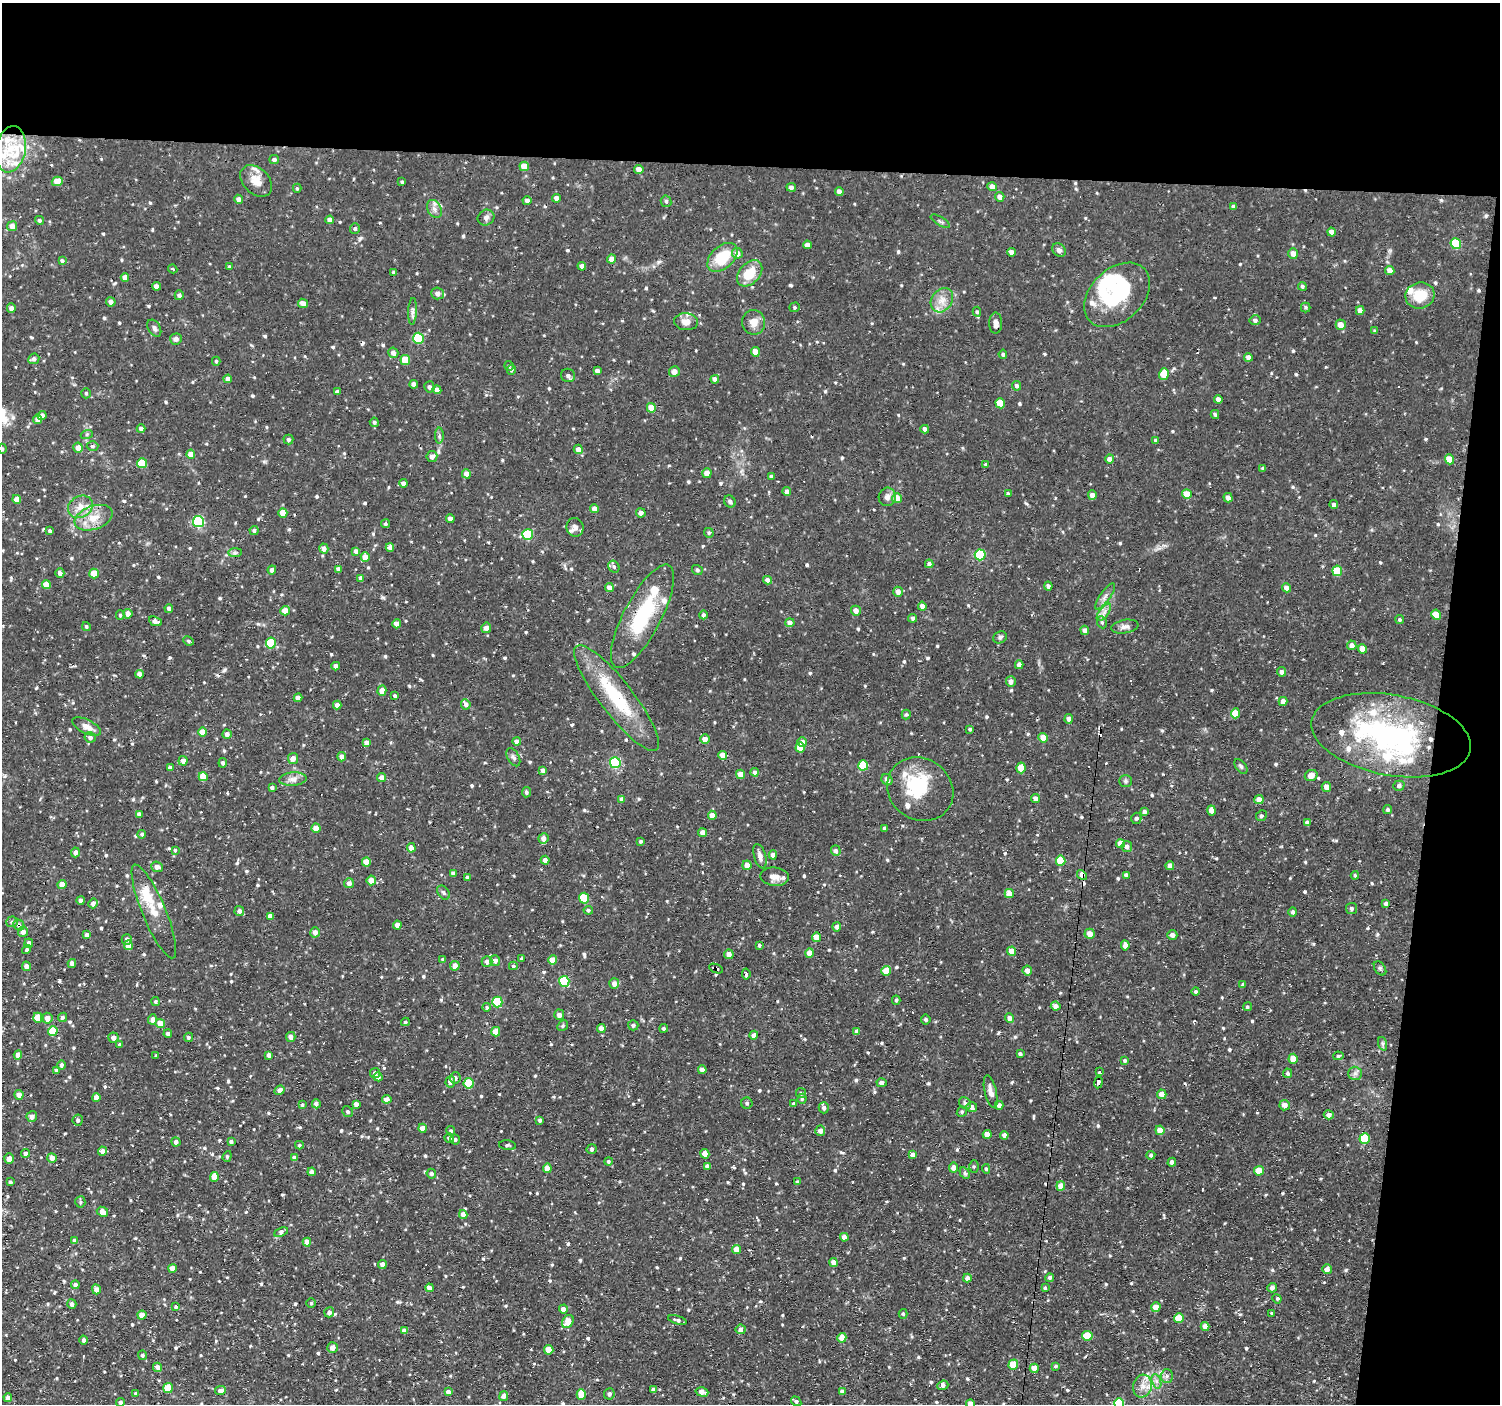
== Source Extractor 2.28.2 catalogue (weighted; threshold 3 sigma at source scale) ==
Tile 3 of 3 x 3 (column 3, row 1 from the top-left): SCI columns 2998-4495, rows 3017-4418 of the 4495 x 4522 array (HDU 1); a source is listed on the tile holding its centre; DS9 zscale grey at full resolution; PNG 1502 x 1406 px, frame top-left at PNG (2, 3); each listed source drawn as its Kron ellipse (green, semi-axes under 4 px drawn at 4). Shown black and unused: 16% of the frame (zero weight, under 2 of 3 exposures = <1% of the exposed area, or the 3 px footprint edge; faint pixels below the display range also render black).
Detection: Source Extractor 2.28.2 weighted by HDU 2 'WHT'; one run over the whole footprint, this tile lists its part. Background 0.0377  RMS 0.0038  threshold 0.0173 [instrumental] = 3 sigma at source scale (4.5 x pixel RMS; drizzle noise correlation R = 1.50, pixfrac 1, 0.05/0.05 arcsec/px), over >= 5 px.
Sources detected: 794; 6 inside a brighter object's white glare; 15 cosmic-ray / hot-pixel residue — neither listed nor drawn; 28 inside a brighter listed object's ellipse — not listed separately; of the other 745, all 500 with FLUX_AUTO >= 0.536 (the completeness limit of this list) listed and drawn (245 fainter detections not listed), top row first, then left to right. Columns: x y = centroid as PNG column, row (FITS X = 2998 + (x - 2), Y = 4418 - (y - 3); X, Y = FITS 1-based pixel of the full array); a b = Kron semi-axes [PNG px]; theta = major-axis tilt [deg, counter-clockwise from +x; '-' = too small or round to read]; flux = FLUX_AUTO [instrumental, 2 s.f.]
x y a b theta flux
11 149 23 15 79 12
274 160 5 4 - 0.85
524 166 5 4 - 5.3
639 169 5 4 - 2.9
57 181 5 4 - 4.8
256 181 18 12 -44 5
402 182 4 3 - 0.54
791 187 4 4 - 1.2
992 187 5 4 - 2.6
297 188 4 4 - 0.54
839 192 4 4 - 1.8
1000 197 5 4 - 1.8
556 198 4 4 - 2
238 199 4 4 - 1.7
527 201 4 4 - 1.7
666 201 6 5 - 0.88
1234 207 4 4 - 1
434 209 9 6 -61 1.6
486 218 8 7 - 1.3
39 220 4 4 - 0.73
330 220 4 4 - 2
940 221 11 3 -31 0.6
12 226 5 5 - 3
355 229 5 5 - 0.79
1331 232 4 4 - 2.3
1456 244 5 5 - 16
807 245 4 4 - 1.9
1059 250 7 6 - 1.3
1011 252 4 4 - 1.7
737 253 5 5 - 2.3
1293 254 5 4 - 2.6
722 257 17 11 43 13
612 259 4 4 - 2.6
62 261 4 4 - 0.88
229 266 4 3 - 0.56
582 266 4 4 - 1.7
173 269 5 3 - 0.58
1390 270 4 4 - 2.4
394 272 3 3 - 0.7
750 273 15 10 47 8.2
125 278 4 4 - 2.9
156 286 4 4 - 2.6
1302 286 4 4 - 0.65
438 293 6 6 - 2.2
179 295 5 4 - 1
1117 295 38 26 43 30
1420 296 14 13 - 8.6
942 300 13 10 55 3.7
111 302 5 4 - 1.7
303 303 5 4 - 2.3
794 307 5 5 - 0.63
1306 307 5 4 - 0.58
11 308 5 4 - 1.8
412 311 13 4 87 1.3
1360 311 4 4 - 2.2
977 312 5 4 - 0.61
1255 320 5 5 - 1
686 322 12 8 -5 2.8
754 322 12 11 - 3.4
996 323 10 6 89 1.9
1341 325 5 5 - 3.4
154 328 9 6 -58 1
1375 331 4 4 - 0.54
418 338 5 5 - 21
176 339 6 5 - 1.2
755 352 5 4 - 3.5
393 353 5 5 - 1.8
1003 354 4 4 - 0.74
1248 357 4 4 - 1.9
34 359 5 5 - 1.3
405 360 5 5 - 7.7
216 361 4 4 - 0.61
509 366 5 4 - 0.54
511 370 5 4 - 0.86
597 371 4 4 - 1.8
674 372 5 5 - 2.2
1164 374 6 5 - 7.1
568 375 7 6 - 1.3
228 379 4 4 - 2.1
715 379 4 4 - 1.9
414 384 4 4 - 1.9
1017 386 5 4 - 1.1
429 387 5 5 - 0.96
437 390 4 4 - 2
337 392 4 3 - 1
86 393 5 4 - 0.63
1218 399 4 4 - 1.8
1000 403 5 5 - 7.3
651 408 5 4 - 5.3
1215 414 4 4 - 0.69
42 415 4 4 - 1.2
38 419 5 4 - 2
374 422 5 4 - 0.71
141 429 4 4 - 1.4
925 429 4 4 - 1.7
87 434 6 4 19 0.55
439 436 8 4 90 0.8
288 439 5 5 - 0.88
1156 440 4 4 - 0.65
93 446 6 4 2 0.72
78 448 5 5 - 2.5
2 449 5 4 - 0.75
578 449 5 4 - 2.8
191 454 4 4 - 3.3
432 456 5 5 - 2
1110 459 4 4 - 2
1450 459 5 4 - 5.8
142 463 5 5 - 8.7
986 465 4 3 - 0.74
1263 468 4 3 - 0.55
707 473 5 4 - 3.1
466 474 5 4 - 2.4
771 476 4 4 - 0.69
403 483 4 4 - 1.7
787 492 4 4 - 1.9
1008 493 3 3 - 0.63
1187 494 5 4 - 4.7
1092 495 4 4 - 2
887 497 9 8 - 1.7
897 498 5 5 - 6
1228 498 5 4 - 1.8
17 499 4 4 - 3.2
730 501 6 5 - 0.87
1334 505 4 4 - 0.98
80 507 13 10 30 3.8
594 509 4 4 - 1.9
283 513 5 4 - 5
641 513 5 4 - 1.9
93 518 20 11 20 6.3
450 518 4 4 - 1.9
198 521 5 5 - 38
385 524 4 4 - 0.64
575 527 9 8 - 1.4
254 530 4 4 - 0.75
50 531 4 3 - 0.81
709 533 5 4 - 0.7
528 535 5 5 - 21
390 547 4 4 - 1.9
324 548 5 4 - 2.1
356 551 4 4 - 1.7
235 553 7 4 1 0.73
980 555 5 5 - 27
365 557 4 4 - 3.5
929 564 4 4 - 1.4
614 567 6 5 - 0.98
338 569 4 4 - 1.8
272 570 4 4 - 1.8
697 570 5 4 - 0.64
1337 571 5 5 - 11
60 573 4 4 - 1.7
94 574 5 4 - 6
361 578 4 4 - 1.7
768 580 4 4 - 2
46 584 4 4 - 4.5
1048 586 4 4 - 1.1
609 587 4 4 - 1.9
1286 588 4 4 - 1.8
898 592 5 5 - 2.1
1105 596 15 5 55 1.7
922 606 4 4 - 1.7
169 608 4 4 - 1.2
285 611 4 4 - 4.6
856 611 5 5 - 2.2
1104 612 10 5 55 1.6
128 614 5 4 - 2.1
120 615 4 4 - 0.61
703 615 4 4 - 0.89
1436 615 5 4 - 6.9
642 616 57 18 62 26
913 618 4 4 - 0.92
1400 620 4 4 - 0.6
155 621 7 4 -21 2.4
1102 622 6 5 - 0.62
790 623 4 4 - 2.1
397 624 4 4 - 2.7
86 626 4 4 - 0.67
1125 627 13 6 10 1.7
486 628 5 5 - 2.2
1085 630 4 4 - 1.8
1000 637 7 5 31 0.94
188 641 5 3 - 0.57
271 643 5 5 - 13
1352 645 5 4 - 1.7
1362 649 4 4 - 3.6
1019 665 4 4 - 1.9
336 666 4 4 - 1.8
1281 672 5 4 - 1.3
139 674 4 4 - 2
1011 682 5 5 - 2
382 691 5 4 - 2.9
395 696 4 3 - 0.9
298 698 4 4 - 2.2
617 698 66 16 -52 25
1283 701 4 4 - 2.3
466 704 5 4 - 1.5
337 705 4 4 - 1.9
1235 713 5 4 - 6
906 714 5 4 - 0.57
1069 719 5 4 - 1.9
87 727 15 7 -26 2.9
970 729 3 3 - 0.57
203 732 4 4 - 4.4
227 734 5 4 - 1.3
1391 735 81 40 -10 80
90 737 6 5 - 1.2
1043 738 5 4 - 4.5
705 739 5 4 - 2.6
517 742 4 4 - 1.9
802 742 5 4 - 1.9
367 743 4 4 - 1.8
800 747 5 4 - 5.8
723 755 4 4 - 3.8
342 757 4 4 - 2.1
513 757 10 5 -59 1
293 758 5 5 - 2.2
183 761 5 4 - 2.3
223 763 5 4 - 1
615 763 5 5 - 31
863 765 5 5 - 12
1241 766 8 5 -52 0.77
170 768 4 4 - 1.1
1021 768 5 4 - 5.6
543 771 4 4 - 1.5
755 772 4 4 - 1.7
740 774 5 4 - 4.1
1311 776 6 5 - 3.6
203 777 4 4 - 7
382 778 4 4 - 2.3
293 779 13 7 5 2
887 780 6 5 - 1.5
1125 781 6 5 - 0.73
1399 786 5 5 - 0.99
1326 787 5 4 - 2.1
272 788 4 3 - 0.85
920 789 34 30 -36 21
526 792 5 4 - 0.95
1036 798 5 4 - 1.9
622 799 4 4 - 1.8
1259 799 4 4 - 2.8
1211 810 5 4 - 2
1387 810 5 4 - 0.66
1144 812 4 4 - 1.1
139 814 4 4 - 1.1
712 815 4 4 - 3.2
1261 816 5 5 - 0.69
1136 818 6 5 - 0.77
1307 823 4 4 - 1.3
316 828 4 4 - 3.5
884 828 3 3 - 0.79
703 833 4 4 - 2.2
142 834 4 4 - 0.88
543 839 5 5 - 2.1
641 841 4 3 - 0.68
1121 843 5 4 - 4.4
1127 847 5 5 - 1.7
411 848 4 4 - 3.2
175 850 4 3 - 0.61
836 851 5 5 - 1.1
75 852 5 4 - 1.8
773 855 4 4 - 2.1
760 856 12 6 -74 1.9
545 860 4 4 - 1.8
1061 861 5 5 - 9.3
366 862 4 4 - 3.8
747 865 5 4 - 2.7
1170 866 4 4 - 2.1
157 867 6 5 - 1.6
453 874 4 4 - 1.1
1082 875 6 4 -48 2.7
1126 875 4 4 - 1.6
1355 875 4 4 - 0.55
467 877 4 3 - 0.85
775 877 14 9 -5 2.8
371 880 5 5 - 3.2
349 883 5 5 - 1.8
62 885 4 4 - 4.2
443 893 8 5 -51 0.86
1009 894 4 4 - 3.9
584 898 5 5 - 13
80 900 4 4 - 1.1
93 903 5 4 - 1.5
1386 904 4 4 - 0.88
1352 909 5 5 - 0.87
588 910 5 4 - 0.83
154 911 50 11 -67 8.1
239 911 5 5 - 1.3
1293 912 4 4 - 0.81
270 916 4 4 - 2.4
12 922 6 5 - 0.75
19 925 6 5 - 0.76
397 925 4 4 - 2.5
837 927 4 4 - 1.5
23 932 5 5 - 1.9
315 932 5 4 - 1.9
1090 934 5 5 - 2.8
87 935 4 4 - 1.7
1172 935 5 5 - 1.7
817 937 4 4 - 4.4
127 939 5 5 - 1.2
29 943 5 4 - 1.8
128 945 5 4 - 4
759 945 3 3 - 0.65
1125 945 5 4 - 2.3
27 949 5 4 - 0.63
1011 951 4 4 - 4.2
809 953 5 4 - 3.7
729 954 5 4 - 1.9
443 959 4 3 - 0.59
521 959 4 4 - 0.6
553 960 5 4 - 4.9
495 961 5 5 - 1.9
487 962 5 5 - 2
72 963 4 4 - 1.8
26 966 5 4 - 1.8
455 966 5 4 - 2.4
513 966 4 4 - 0.68
1380 968 8 5 -54 0.72
716 969 7 3 -24 0.87
886 971 5 4 - 6.3
1027 971 5 5 - 2.3
746 974 5 3 - 0.74
564 981 5 5 - 20
614 984 5 5 - 2.2
1243 984 4 3 - 0.6
1196 991 4 4 - 0.65
896 1000 4 4 - 0.56
155 1001 4 4 - 0.6
497 1002 5 5 - 18
1056 1006 5 4 - 2
487 1007 4 4 - 0.69
1247 1007 4 4 - 0.64
559 1015 5 5 - 1.8
62 1017 5 4 - 0.74
38 1018 5 4 - 7.2
47 1018 5 5 - 2.8
1009 1018 4 4 - 1.8
152 1019 5 4 - 2.2
926 1019 5 4 - 0.75
405 1022 4 3 - 0.64
160 1023 5 4 - 4.3
633 1025 5 5 - 0.88
563 1026 6 5 - 0.61
601 1028 4 4 - 2.5
664 1028 4 4 - 0.81
53 1031 5 4 - 11
857 1031 4 4 - 1.7
496 1032 5 4 - 5.2
168 1034 4 4 - 1.3
754 1035 4 4 - 2.1
188 1037 5 4 - 0.84
291 1037 5 4 - 2
113 1038 5 5 - 1.9
120 1044 4 4 - 0.59
1383 1044 7 4 -72 0.71
1020 1054 3 3 - 0.75
18 1055 5 4 - 2.8
156 1055 3 3 - 0.55
269 1055 4 4 - 1.3
1338 1056 5 4 - 0.56
1293 1059 5 4 - 4.7
1125 1060 4 3 - 0.69
61 1065 4 4 - 1.2
56 1070 4 4 - 1.1
702 1070 4 4 - 1.8
1099 1072 4 3 - 45
375 1073 5 5 - 1.2
1288 1073 5 4 - 0.77
1355 1073 7 6 - 1.2
378 1077 4 4 - 1.8
455 1078 5 5 - 1.2
450 1082 6 5 - 2
1099 1082 6 4 80 12
469 1083 5 5 - 11
882 1083 5 4 - 1.6
280 1090 5 4 - 1.9
991 1092 17 6 -77 2.3
801 1093 5 5 - 0.64
1162 1094 5 4 - 2.5
19 1095 5 4 - 2.6
96 1097 4 4 - 2.8
387 1099 4 4 - 1.8
802 1099 5 4 - 0.66
747 1103 6 5 - 0.69
965 1103 6 5 - 0.91
316 1104 4 4 - 1.2
356 1104 4 4 - 1.7
794 1104 4 4 - 0.89
302 1105 4 4 - 0.57
999 1105 4 4 - 1.9
1285 1105 5 5 - 2.2
972 1107 5 5 - 2.5
824 1108 5 5 - 1.3
348 1112 5 5 - 0.73
962 1112 5 4 - 0.68
1329 1115 5 4 - 1.6
32 1116 5 5 - 2
78 1120 5 5 - 0.79
540 1120 4 4 - 0.91
422 1128 4 4 - 2.3
1160 1130 5 4 - 3.5
451 1131 5 4 - 0.73
820 1131 5 5 - 1.8
987 1134 4 4 - 3.3
1004 1135 4 4 - 1.4
449 1138 5 4 - 1
455 1139 5 4 - 0.76
1365 1139 5 5 - 15
176 1142 4 4 - 1.5
231 1142 4 4 - 1
299 1145 4 3 - 0.54
508 1145 8 5 -8 0.83
592 1149 5 5 - 0.81
102 1151 4 4 - 1.8
25 1153 4 4 - 1.4
705 1154 5 4 - 2.8
912 1155 4 4 - 2.1
1151 1155 4 4 - 0.77
227 1156 5 4 - 0.56
9 1158 5 4 - 2.1
52 1158 5 4 - 1.9
294 1158 4 4 - 1.9
608 1161 4 4 - 0.6
1172 1162 4 4 - 1.7
707 1166 4 4 - 1.7
974 1166 6 5 - 0.57
547 1168 4 4 - 3.6
954 1168 5 4 - 3
986 1169 5 4 - 0.54
1259 1171 5 5 - 6.8
312 1172 4 4 - 1.7
965 1173 6 4 -61 0.78
431 1174 5 4 - 0.77
214 1177 5 4 - 5.9
10 1182 3 3 - 0.6
797 1182 4 3 - 0.55
1061 1186 5 4 - 4.4
80 1202 5 5 - 0.62
102 1212 6 5 - 2.9
463 1215 4 4 - 2.7
281 1232 7 4 22 0.76
844 1237 4 4 - 1.8
75 1241 4 4 - 1.5
307 1242 4 4 - 2.9
736 1249 4 4 - 3.4
834 1262 4 4 - 2.4
382 1265 4 4 - 2.8
172 1268 4 4 - 2.9
1327 1269 5 4 - 1.7
967 1278 4 4 - 1.6
1050 1278 4 4 - 1
75 1285 4 4 - 1.3
429 1288 4 4 - 2.2
1045 1288 4 3 - 0.57
1272 1288 5 4 - 1.3
96 1289 5 4 - 1.9
1277 1299 5 4 - 0.56
311 1303 5 4 - 0.63
72 1304 5 4 - 1.3
176 1307 4 3 - 0.72
1156 1307 5 4 - 3.9
563 1309 4 4 - 2.1
329 1312 5 5 - 1.2
1272 1313 3 3 - 0.56
903 1314 5 4 - 0.58
142 1315 4 4 - 2.8
1179 1318 5 5 - 8.1
677 1320 9 4 -16 1.2
568 1321 7 5 55 5.6
1205 1326 4 4 - 2.4
741 1329 5 5 - 2
404 1331 4 4 - 1.9
1087 1336 5 4 - 8.3
842 1338 5 4 - 4.1
83 1340 4 4 - 0.75
332 1348 5 5 - 2.4
549 1350 5 4 - 5.9
142 1355 5 4 - 0.63
1013 1365 5 4 - 8.3
1056 1366 4 3 - 0.57
157 1367 4 4 - 1.8
1034 1368 4 4 - 3.5
1167 1376 6 6 - 0.99
1156 1381 7 4 -71 1.1
943 1385 5 4 - 1.6
1142 1386 11 9 75 3.1
168 1388 5 5 - 9.5
220 1390 5 4 - 1.6
653 1390 4 4 - 1.5
842 1391 4 4 - 1.7
448 1392 4 4 - 1.9
702 1392 6 4 -16 2.9
136 1393 4 3 - 0.57
609 1394 5 5 - 1
581 1395 5 4 - 6.4
504 1396 5 4 - 2.2
8 1398 4 4 - 1.6
796 1401 5 4 - 0.85
120 1402 4 4 - 0.85
1119 1403 5 5 - 20
970 1404 4 4 - 2.5
Overlapping masked pixels (flux is a lower limit): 6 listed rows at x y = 642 616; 1082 875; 19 925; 716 969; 1099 1072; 1099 1082
Isophote crosses this tile's border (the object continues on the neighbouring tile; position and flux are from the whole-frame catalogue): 3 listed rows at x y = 2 449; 1119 1403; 970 1404